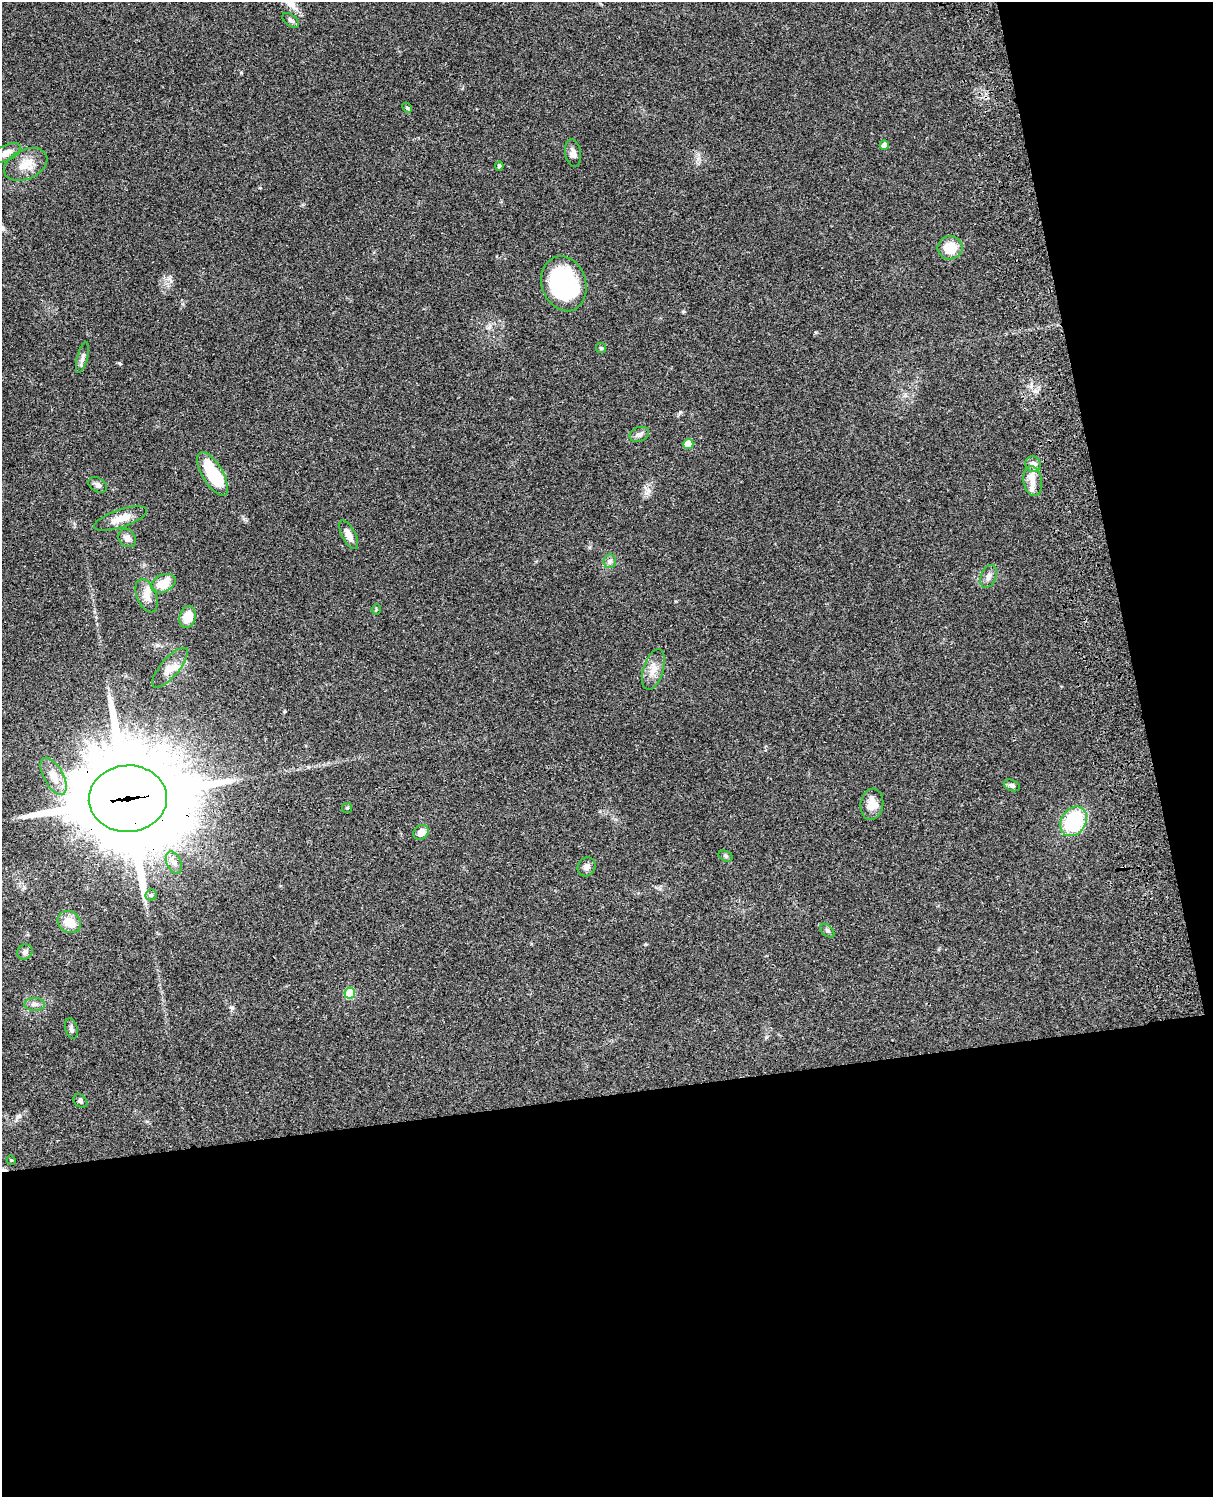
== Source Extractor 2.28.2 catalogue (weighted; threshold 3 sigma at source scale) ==
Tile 12 of 4 x 3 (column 4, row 3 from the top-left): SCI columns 3756-4966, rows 278-1772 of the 5084 x 4925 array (HDU 1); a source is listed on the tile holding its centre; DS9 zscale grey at full resolution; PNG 1215 x 1499 px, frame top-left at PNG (2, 2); each listed source drawn as its Kron ellipse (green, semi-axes under 4 px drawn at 4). Shown black and unused: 33% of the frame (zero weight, under 3 of 4 exposures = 6% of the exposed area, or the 3 px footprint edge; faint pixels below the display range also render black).
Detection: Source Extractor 2.28.2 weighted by HDU 2 'WHT'; one run over the whole footprint, this tile lists its part. Background 0.0756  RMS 0.0058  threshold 0.0261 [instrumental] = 3 sigma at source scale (4.5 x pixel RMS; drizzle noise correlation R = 1.50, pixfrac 1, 0.05/0.05 arcsec/px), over >= 5 px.
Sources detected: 52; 1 inside a brighter object's white glare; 1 cosmic-ray / hot-pixel residue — neither listed nor drawn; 3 inside a brighter listed object's ellipse — not listed separately; the other 47 listed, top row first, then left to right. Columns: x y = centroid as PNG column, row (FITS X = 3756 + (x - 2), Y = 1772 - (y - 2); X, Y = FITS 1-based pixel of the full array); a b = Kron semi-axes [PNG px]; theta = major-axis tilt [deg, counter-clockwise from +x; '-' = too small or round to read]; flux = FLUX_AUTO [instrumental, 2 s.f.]
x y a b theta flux
291 20 9 5 -38 1.7
407 108 5 4 - 0.75
884 145 4 4 - 5.5
6 153 15 7 26 5.1
573 153 14 8 -81 3.1
26 164 23 14 25 9.9
499 166 4 4 - 0.88
950 248 12 11 - 12
564 284 28 22 -72 74
601 348 5 5 - 0.83
82 358 16 5 75 2.4
639 434 10 7 20 2.3
688 444 5 5 - 13
1033 464 8 7 - 3.3
213 474 24 10 -59 33
1033 481 15 9 -81 5.7
98 485 10 7 -31 2.2
121 518 28 8 19 8.4
349 535 16 6 -62 4.8
127 538 10 8 -47 3.2
610 561 7 6 - 1.6
989 576 12 7 68 2.8
163 583 13 8 26 11
147 596 17 10 -69 5.4
376 609 5 4 - 0.64
188 617 11 8 71 9.9
170 668 25 9 49 6.1
653 669 21 10 72 6.4
54 776 20 9 -61 7.6
1012 785 8 5 -22 1.6
128 799 39 33 3 12000
872 804 16 11 82 7.5
347 808 5 5 - 0.79
1073 821 16 12 56 41
421 832 8 6 40 5
726 856 7 5 -28 1.2
174 863 12 7 -67 3
587 867 10 8 55 2.8
151 895 5 5 - 1
69 922 12 10 -34 8.7
827 931 8 5 -44 1.2
25 952 8 7 - 2
350 993 5 5 - 26
35 1004 10 6 -1 2.3
71 1029 10 6 -74 1.7
80 1101 7 6 - 1.3
11 1160 5 4 - 0.55
Overlapping masked pixels (flux is a lower limit): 1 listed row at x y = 128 799
Unlisted compact peaks at least as high as the median listed source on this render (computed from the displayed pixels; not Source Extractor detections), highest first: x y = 169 278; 241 73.